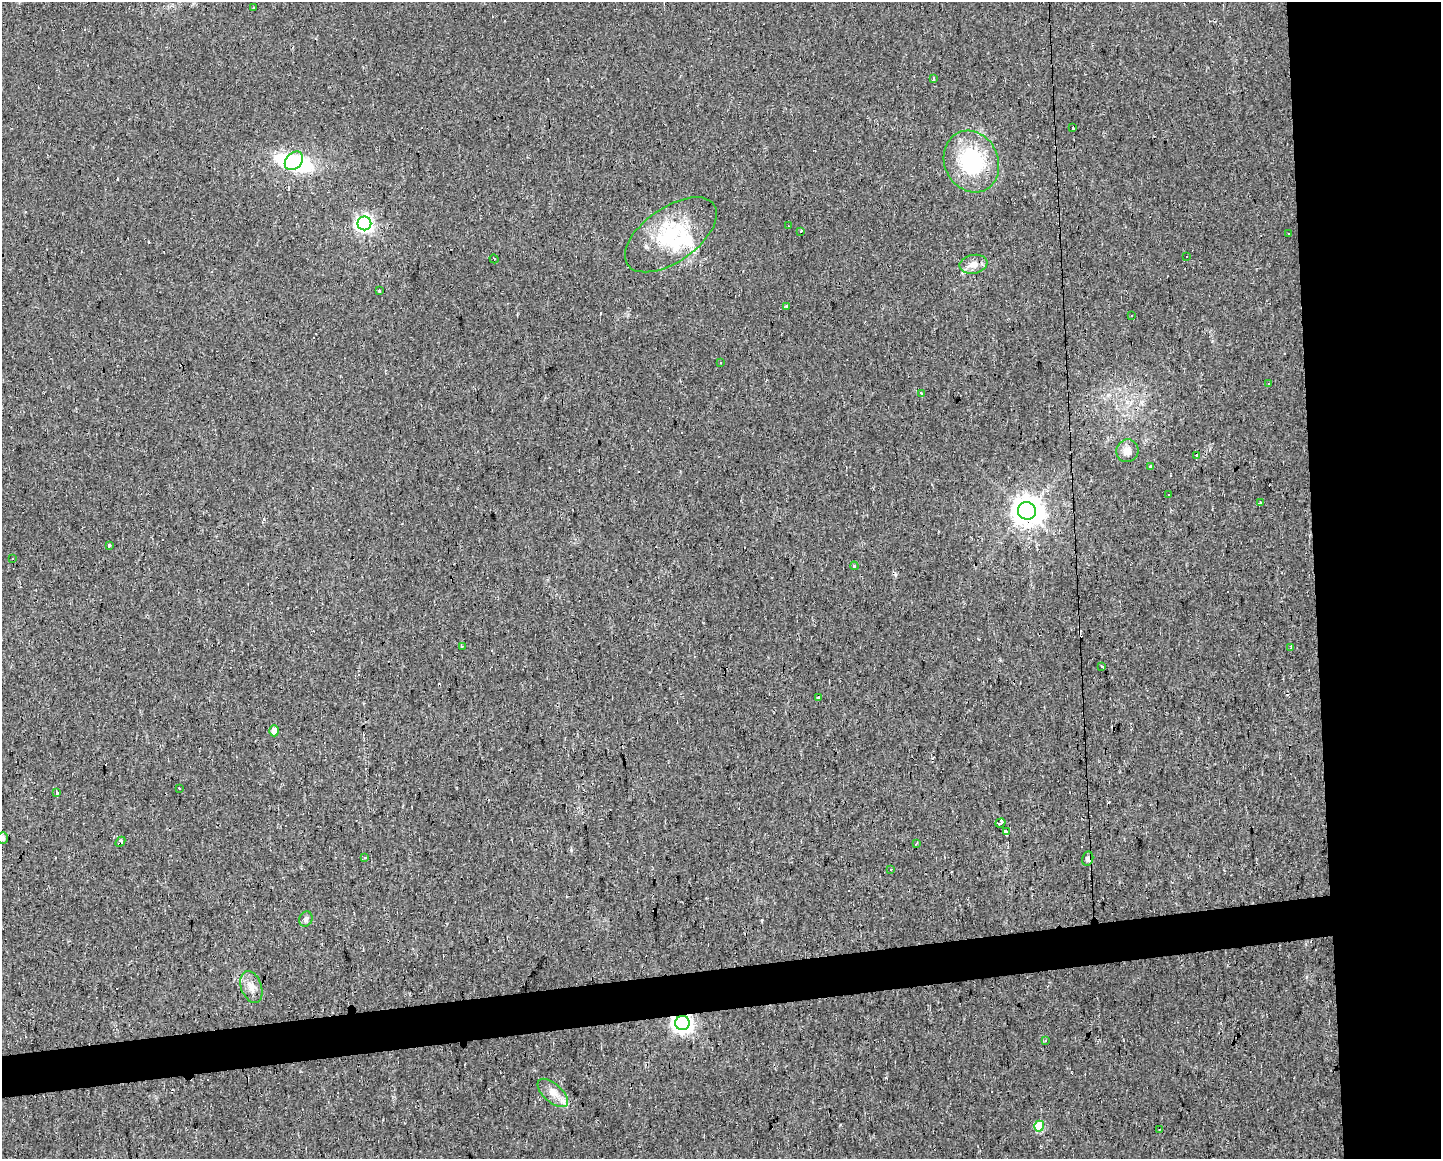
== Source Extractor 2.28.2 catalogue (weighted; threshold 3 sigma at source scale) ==
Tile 6 of 3 x 4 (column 3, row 2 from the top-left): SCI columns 2897-4335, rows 2314-3470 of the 4387 x 4755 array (HDU 1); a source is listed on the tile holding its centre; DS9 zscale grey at full resolution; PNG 1443 x 1161 px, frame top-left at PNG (2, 2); each listed source drawn as its Kron ellipse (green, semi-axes under 4 px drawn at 4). Shown black and unused: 12% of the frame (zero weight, under 2 of 3 exposures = <1% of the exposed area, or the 3 px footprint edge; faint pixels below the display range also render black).
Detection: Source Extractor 2.28.2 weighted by HDU 2 'WHT'; one run over the whole footprint, this tile lists its part. Background 0.0171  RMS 0.006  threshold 0.027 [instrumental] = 3 sigma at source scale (4.5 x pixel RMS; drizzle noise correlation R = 1.50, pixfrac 1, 0.0396/0.0396 arcsec/px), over >= 5 px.
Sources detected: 75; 2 inside a brighter object's white glare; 19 cosmic-ray / hot-pixel residue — neither listed nor drawn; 4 inside a brighter listed object's ellipse — not listed separately; the other 50 listed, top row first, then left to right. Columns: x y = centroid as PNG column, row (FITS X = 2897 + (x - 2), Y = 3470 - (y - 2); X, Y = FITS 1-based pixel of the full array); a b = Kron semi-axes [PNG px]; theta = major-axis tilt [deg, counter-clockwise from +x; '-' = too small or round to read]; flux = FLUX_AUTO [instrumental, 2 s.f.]
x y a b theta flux
253 7 3 3 - 2.1
933 78 4 3 - 2.5
1073 128 3 2 - 0.64
294 161 10 7 45 31
971 161 32 27 -65 50
364 223 7 7 - 210
788 226 3 2 - 0.73
801 232 3 3 - 3.5
1289 233 3 3 - 2.6
671 235 53 27 35 43
1187 257 2 2 - 0.47
494 259 5 3 - 1.7
973 264 14 9 11 5.2
379 291 3 3 - 3.2
786 306 3 3 - 2.4
1132 315 3 2 - 0.51
721 362 3 2 - 0.77
1269 383 3 2 - 0.66
921 394 4 3 - 3.2
1127 451 11 11 - 4.9
1196 456 4 3 - 3.8
1150 466 3 3 - 1.2
1168 495 3 2 - 0.99
1260 502 3 3 - 2.7
1027 511 9 9 - 830
109 545 4 3 - 1.2
13 559 3 3 - 1.2
854 566 4 3 - 1
462 646 3 2 - 0.58
1291 648 3 3 - 1.4
1101 666 3 3 - 3.5
818 698 3 3 - 6.4
274 731 5 5 - 4.7
179 788 2 2 - 0.7
56 792 3 3 - 13
1000 823 5 4 - 21
1006 831 3 3 - 160
3 838 6 5 - 1.7
120 842 6 3 47 8.7
916 843 4 3 - 0.7
364 858 3 3 - 1.9
1088 858 7 5 77 2.1
891 869 3 3 - 0.57
306 919 8 6 62 1.9
251 987 16 10 -70 5.5
682 1023 7 7 - 340
1045 1040 4 3 - 1
553 1093 18 9 -42 6.2
1039 1126 5 5 - 26
1159 1130 3 2 - 0.38
Overlapping masked pixels (flux is a lower limit): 2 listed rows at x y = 120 842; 682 1023
Isophote crosses this tile's border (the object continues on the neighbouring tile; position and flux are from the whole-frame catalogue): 1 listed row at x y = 3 838
Unlisted compact peaks at least as high as the median listed source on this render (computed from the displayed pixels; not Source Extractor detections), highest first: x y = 571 850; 840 1125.